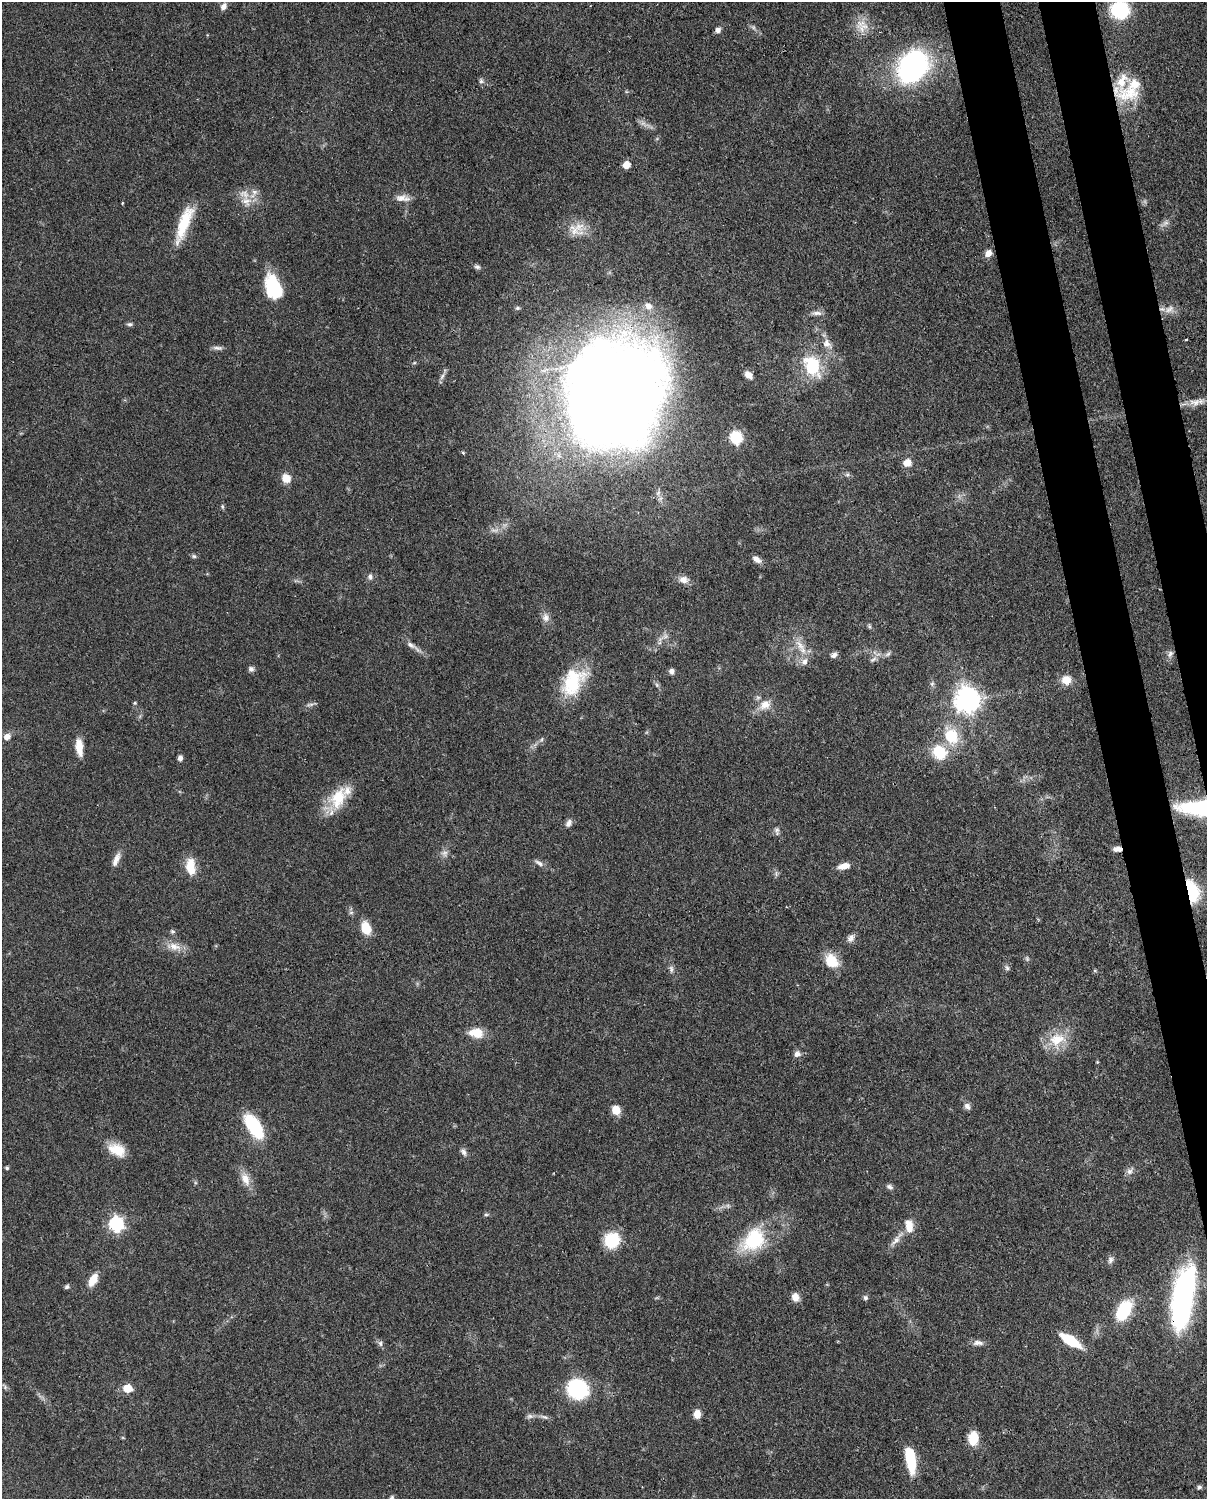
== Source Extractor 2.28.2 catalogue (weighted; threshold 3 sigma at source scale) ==
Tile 6 of 4 x 3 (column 2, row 2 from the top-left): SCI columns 1300-2504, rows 1768-3264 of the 5006 x 4913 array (HDU 1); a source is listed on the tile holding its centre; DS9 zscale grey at full resolution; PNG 1209 x 1501 px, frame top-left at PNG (2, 2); no overlay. Shown black and unused: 6% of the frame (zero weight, under 3 of 4 exposures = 7% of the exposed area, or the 3 px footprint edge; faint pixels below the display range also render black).
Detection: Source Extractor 2.28.2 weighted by HDU 2 'WHT'; one run over the whole footprint, this tile lists its part. Background 0.0959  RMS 0.004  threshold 0.018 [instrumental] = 3 sigma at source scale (4.5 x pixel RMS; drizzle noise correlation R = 1.50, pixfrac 1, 0.05/0.05 arcsec/px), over >= 5 px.
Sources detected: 127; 2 too faint to see at this stretch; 1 inside a brighter object's white glare — not listed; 4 inside a brighter listed object's ellipse — not listed separately; the other 120 listed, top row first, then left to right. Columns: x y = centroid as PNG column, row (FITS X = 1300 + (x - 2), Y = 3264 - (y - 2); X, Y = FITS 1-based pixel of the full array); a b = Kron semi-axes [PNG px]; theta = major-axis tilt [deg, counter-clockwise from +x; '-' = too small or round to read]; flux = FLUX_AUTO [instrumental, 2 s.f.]
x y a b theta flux
223 6 10 7 61 1.8
1120 10 13 13 - 35
861 23 17 12 9 5.4
718 30 6 6 - 1.7
912 66 24 19 57 100
481 81 6 6 - 0.91
1129 93 36 18 10 13
626 165 5 5 - 6.1
254 192 9 6 -1 1.6
402 198 20 8 -4 3.2
246 201 15 11 -3 4.4
122 203 3 2 - 0.36
184 223 45 11 70 14
1165 223 10 5 26 1.4
574 230 29 12 -27 6.3
988 253 9 7 55 2.6
477 267 9 6 -15 1
273 287 28 17 -71 19
648 306 11 9 -33 2.9
517 308 7 5 -19 0.7
1169 309 13 7 38 2.6
817 313 15 6 -5 1.8
130 324 8 5 0 0.87
1186 339 3 3 - 0.93
826 343 12 10 -71 3.1
218 348 14 5 -6 1.4
414 363 6 3 18 0.49
812 366 27 18 -62 18
748 375 11 7 -43 2.6
442 376 11 5 65 1.5
612 400 90 75 69 920
736 437 6 6 - 53
463 453 5 4 - 0.46
907 463 10 9 - 3.3
286 478 9 9 - 4.8
222 506 7 4 -82 0.64
194 556 7 5 -21 0.75
757 559 11 6 -35 2.3
370 577 8 6 -84 1.2
684 580 14 9 -10 2.7
546 618 12 9 -81 2.4
665 636 7 6 - 1.3
411 645 15 6 -31 2.2
800 645 20 5 -54 3.5
1170 654 10 7 73 1.5
834 655 8 6 35 1.4
873 659 12 4 31 1.3
805 662 10 7 78 2.1
251 669 7 6 - 1.2
671 671 6 6 - 1.5
1066 680 10 10 - 5.1
573 682 36 23 61 21
932 684 6 5 - 0.81
657 685 7 4 -71 0.75
967 700 9 8 - 390
135 703 5 4 - 0.5
310 704 11 4 5 1
765 705 15 11 36 4.9
951 736 16 13 -64 14
7 737 7 6 - 2.8
79 747 19 8 -83 5.6
939 752 16 14 -44 13
180 758 6 5 - 1.4
338 798 32 20 63 14
1197 808 34 13 -4 33
569 823 11 7 57 1.7
777 831 12 6 -84 1.4
1117 849 9 5 0 2.3
444 853 9 8 - 1.7
116 859 20 7 67 2.9
539 863 13 5 -34 1.5
190 866 21 11 -85 7.3
844 866 13 6 13 3.6
1192 891 23 12 -75 20
366 928 12 9 -71 8.3
172 931 7 6 - 0.76
851 938 12 7 52 1.8
174 946 21 10 -11 4.9
831 961 20 15 -51 7.7
1007 968 8 4 -58 0.86
671 969 11 5 -74 1.2
1095 971 6 4 -19 0.48
476 1033 17 11 -8 6.6
1057 1039 25 18 16 11
797 1054 9 8 - 1.8
1097 1062 4 4 - 0.38
967 1106 10 7 -54 1.5
616 1110 8 7 - 5.8
254 1126 29 14 -57 22
117 1150 21 13 -24 8
463 1152 12 7 -59 1.4
7 1168 4 4 - 0.7
1129 1171 8 8 - 1.7
245 1179 20 10 -67 4.9
890 1187 9 5 -28 1.2
486 1215 6 4 -1 0.58
116 1224 7 6 - 87
909 1226 16 9 -79 5.2
612 1240 14 13 - 18
753 1240 37 26 45 23
896 1240 18 7 48 3
1110 1260 9 7 72 1.4
93 1280 15 8 61 5.8
67 1287 6 5 - 0.84
1183 1295 57 16 79 110
795 1297 10 8 -68 2.9
865 1298 6 6 - 0.92
1124 1311 18 11 63 22
1070 1340 18 7 -32 17
978 1343 15 7 -4 2.1
380 1344 7 6 - 1.1
127 1388 9 7 -8 6.2
577 1389 16 15 - 36
697 1414 8 7 - 4
530 1416 10 6 2 1.3
544 1417 11 5 -17 1.3
973 1438 16 11 89 6.7
910 1460 26 9 -80 17
1199 1487 6 5 - 0.86
391 1497 7 5 51 0.71
Overlapping masked pixels (flux is a lower limit): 5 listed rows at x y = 1129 93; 1197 808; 1117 849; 1192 891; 1183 1295
Isophote crosses this tile's border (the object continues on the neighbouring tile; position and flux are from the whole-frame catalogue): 3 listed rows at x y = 1120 10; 1197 808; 391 1497